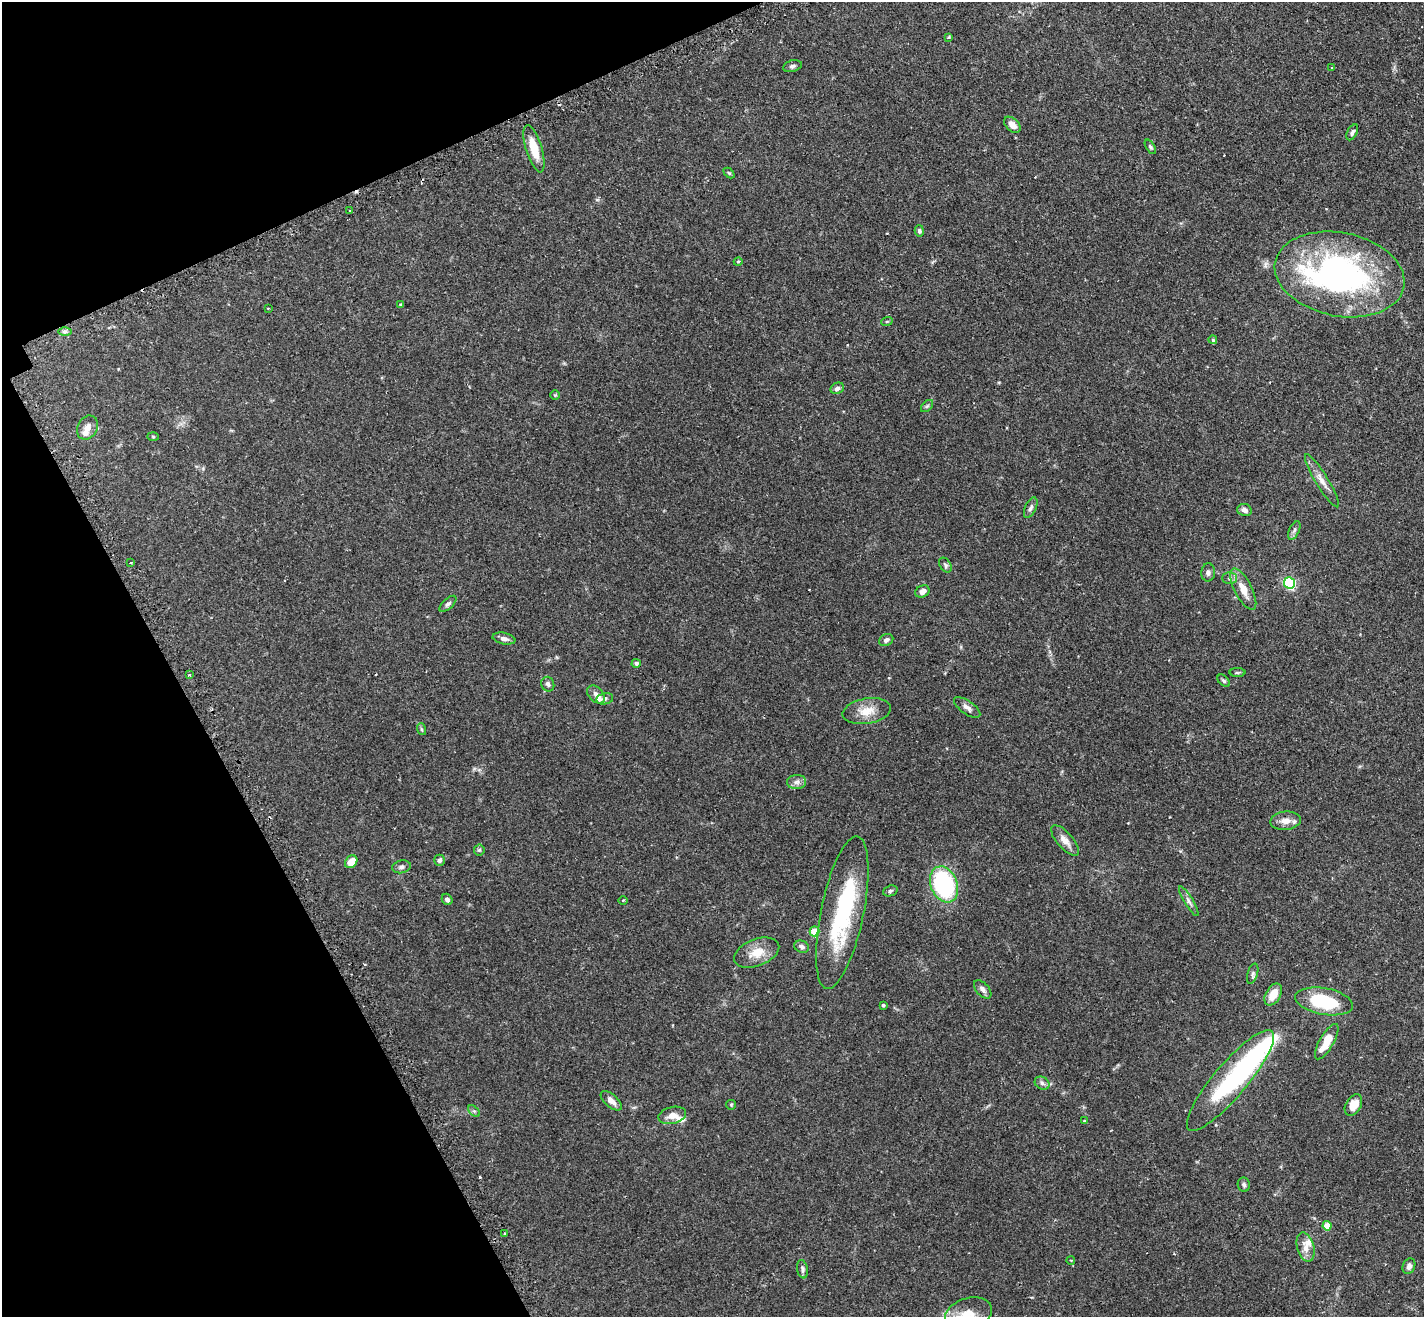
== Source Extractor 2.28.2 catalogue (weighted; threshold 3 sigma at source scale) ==
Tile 5 of 4 x 4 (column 1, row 2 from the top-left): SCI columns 45-1466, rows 2813-4127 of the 5775 x 5761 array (HDU 1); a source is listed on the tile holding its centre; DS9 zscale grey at full resolution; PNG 1426 x 1319 px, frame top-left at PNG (2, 2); each listed source drawn as its Kron ellipse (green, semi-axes under 4 px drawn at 4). Shown black and unused: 21% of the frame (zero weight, under 2 of 3 exposures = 4% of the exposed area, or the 3 px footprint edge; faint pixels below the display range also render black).
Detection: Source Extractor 2.28.2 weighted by HDU 2 'WHT'; one run over the whole footprint, this tile lists its part. Background 0.211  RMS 0.0069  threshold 0.0309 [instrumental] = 3 sigma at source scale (4.5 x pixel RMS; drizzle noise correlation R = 1.50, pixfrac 1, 0.05/0.05 arcsec/px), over >= 5 px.
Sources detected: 100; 7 inside a brighter object's white glare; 5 cosmic-ray / hot-pixel residue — neither listed nor drawn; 4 inside a brighter listed object's ellipse — not listed separately; the other 84 listed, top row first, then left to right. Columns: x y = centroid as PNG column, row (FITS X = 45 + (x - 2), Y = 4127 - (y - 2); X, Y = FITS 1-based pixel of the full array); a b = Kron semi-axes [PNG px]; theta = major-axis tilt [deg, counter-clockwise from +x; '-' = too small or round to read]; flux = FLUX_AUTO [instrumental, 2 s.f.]
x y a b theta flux
949 37 3 2 - 0.64
792 66 9 5 16 1.7
1332 68 3 3 - 0.98
1012 125 10 6 -43 4.9
1352 132 8 5 62 1.7
1150 147 8 4 -58 1.1
534 149 25 8 -73 14
729 173 6 4 -44 0.78
350 210 3 2 - 0.85
919 231 6 4 -76 1.4
738 262 4 3 - 0.77
1340 274 66 41 -11 180
401 305 4 3 - 0.86
268 308 3 2 - 0.47
887 321 6 3 19 0.7
65 331 7 4 0 1.4
1213 340 4 4 - 1.4
837 388 7 5 28 2.2
555 395 4 4 - 0.65
927 406 7 4 45 1
87 428 12 10 60 4.4
153 437 6 4 -2 0.63
1322 481 31 6 -59 5.7
1031 508 11 5 65 2.1
1244 510 7 6 - 2.7
1294 530 10 5 64 1.7
130 563 3 3 - 0.6
945 565 8 5 -57 1.4
1208 572 9 7 84 2.1
1229 578 7 6 - 1.6
1290 583 6 5 - 80
1243 589 23 8 -63 9.4
922 591 7 5 26 3.4
448 604 10 5 43 1.8
504 639 11 5 -12 2.9
886 640 7 5 29 2
636 663 5 4 - 1.5
1237 673 8 4 0 1
190 675 4 3 - 0.9
1224 681 7 5 -45 1.2
548 684 7 6 - 1.7
596 694 10 7 -44 2.9
605 699 8 5 12 1.6
967 707 15 6 -35 3.2
867 711 24 12 9 10
421 729 6 4 -70 0.89
797 782 9 7 2 2.8
1286 821 15 9 6 5.7
1065 840 19 8 -49 5.3
479 850 5 5 - 0.95
439 860 5 5 - 1.8
351 862 7 5 48 8
401 867 9 6 12 2
944 884 18 13 -68 75
890 891 7 5 20 1.3
447 899 6 5 - 2
623 900 4 3 - 0.65
1189 901 17 4 -59 2.7
842 913 78 21 78 67
814 931 5 5 - 18
802 947 7 6 - 1.9
757 953 23 13 21 11
1253 974 10 5 73 1.6
983 989 11 6 -49 2.7
1273 995 12 7 60 9.2
1324 1001 29 13 -10 36
883 1005 4 4 - 0.97
1327 1042 20 7 60 12
1230 1080 64 16 50 60
1042 1083 8 6 -29 1.8
611 1101 13 6 -41 4.2
731 1105 5 5 - 0.73
1353 1105 11 7 60 8
474 1111 7 4 -44 1.1
672 1115 14 8 13 5.6
1084 1121 3 3 - 0.66
1244 1185 7 6 - 1.5
1327 1226 4 4 - 12
505 1234 3 3 - 0.7
1306 1247 15 8 -75 5.7
1071 1260 4 3 - 0.45
1409 1266 8 6 68 2.7
802 1269 9 5 -79 1.7
969 1314 24 15 17 13
Isophote crosses this tile's border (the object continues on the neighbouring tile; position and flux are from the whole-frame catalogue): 1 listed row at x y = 969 1314